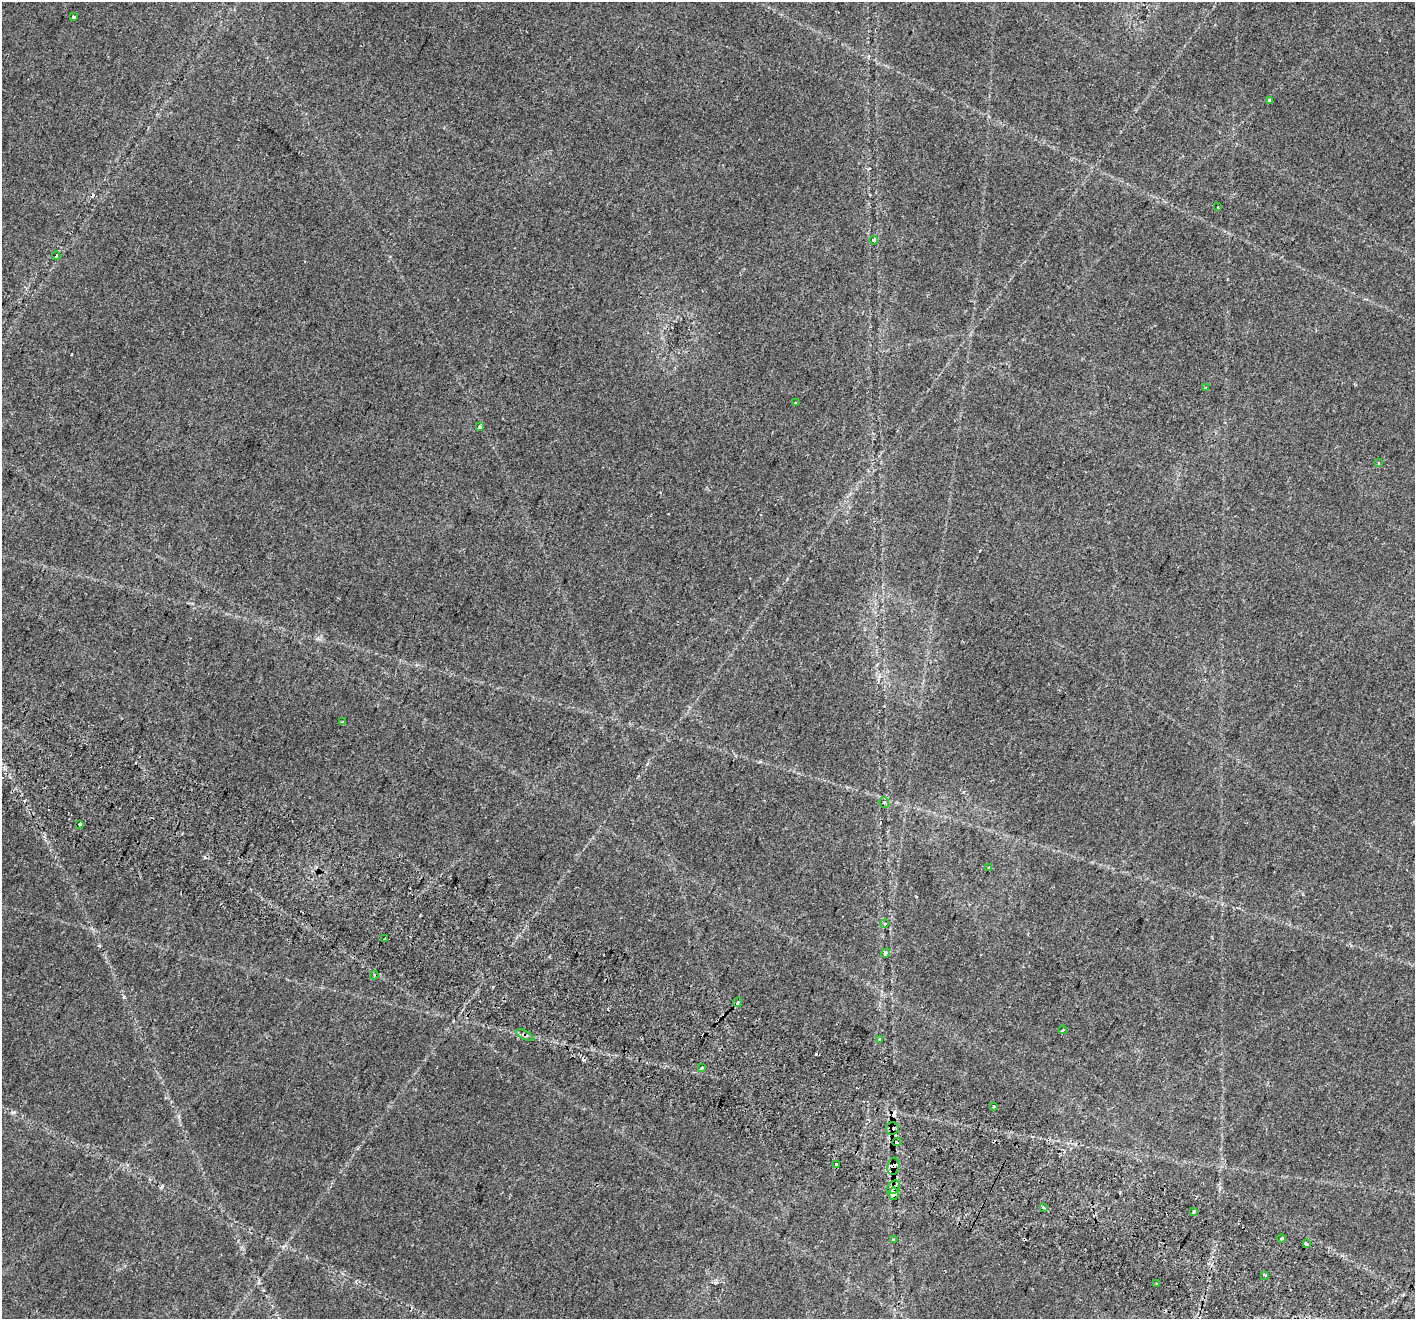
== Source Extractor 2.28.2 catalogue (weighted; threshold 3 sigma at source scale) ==
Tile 6 of 4 x 4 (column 2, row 2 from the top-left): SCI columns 1477-2889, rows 2977-4293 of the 5770 x 5890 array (HDU 1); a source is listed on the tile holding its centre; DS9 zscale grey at full resolution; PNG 1417 x 1321 px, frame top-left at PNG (2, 2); each listed source drawn as its Kron ellipse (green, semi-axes under 4 px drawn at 4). Shown black and unused: <1% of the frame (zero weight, under 2 of 3 exposures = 4% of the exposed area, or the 3 px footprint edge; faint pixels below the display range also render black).
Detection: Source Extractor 2.28.2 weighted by HDU 2 'WHT'; one run over the whole footprint, this tile lists its part. Background 0.0599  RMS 0.0067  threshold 0.0301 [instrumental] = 3 sigma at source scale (4.5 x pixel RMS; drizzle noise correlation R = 1.50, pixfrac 1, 0.0396/0.0396 arcsec/px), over >= 5 px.
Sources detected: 46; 10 cosmic-ray / hot-pixel residue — neither listed nor drawn; the other 36 listed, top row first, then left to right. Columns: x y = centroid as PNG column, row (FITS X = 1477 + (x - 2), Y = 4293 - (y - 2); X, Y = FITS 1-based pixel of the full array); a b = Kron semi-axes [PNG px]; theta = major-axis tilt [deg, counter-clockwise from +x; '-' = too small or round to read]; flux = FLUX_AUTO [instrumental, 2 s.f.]
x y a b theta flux
73 17 3 3 - 9.2
1269 101 3 3 - 5.6
1217 207 3 2 - 0.63
873 240 4 3 - 2.5
56 256 4 3 - 1
1205 388 3 3 - 0.71
796 402 3 3 - 1.6
480 427 3 3 - 3.2
1378 463 3 3 - 0.79
343 722 3 3 - 0.88
884 802 5 5 - 1.3
80 824 3 3 - 4
989 867 3 3 - 1.1
885 924 3 3 - 0.7
385 939 3 3 - 1.7
886 953 4 3 - 1.9
374 975 4 4 - 0.91
738 1002 5 3 - 17
1063 1030 4 2 - 1.2
524 1035 9 4 -26 1.4
880 1039 3 3 - 3.6
701 1068 4 3 - 3.3
994 1106 3 3 - 2.6
892 1129 6 6 - 3.4
897 1142 4 3 - 1.6
836 1165 3 3 - 4.5
893 1166 8 6 79 5.5
893 1187 8 5 44 5.5
894 1194 6 5 - 7.9
1043 1207 3 3 - 1.6
1193 1211 4 3 - 5.2
1281 1238 4 2 - 0.8
893 1239 4 3 - 0.59
1306 1244 4 3 - 2.4
1265 1275 4 3 - 1.4
1157 1283 3 2 - 0.56
Overlapping masked pixels (flux is a lower limit): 7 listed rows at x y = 738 1002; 524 1035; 892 1129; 897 1142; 893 1166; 893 1187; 894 1194
Unlisted compact peaks at least as high as the median listed source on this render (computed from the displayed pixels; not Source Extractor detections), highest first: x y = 124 997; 14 1112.